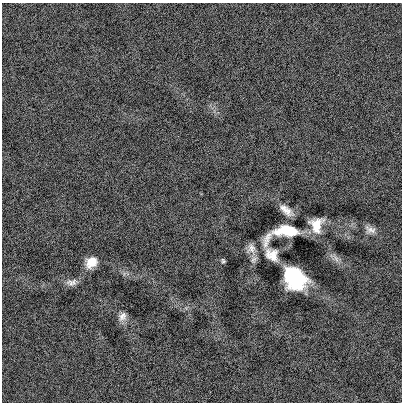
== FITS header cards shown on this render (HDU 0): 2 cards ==
NAXIS1  =                  400
NAXIS2  =                  400

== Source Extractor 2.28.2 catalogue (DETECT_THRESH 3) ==
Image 400 x 400 px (HDU 0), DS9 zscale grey, 1 PNG px = 1 image px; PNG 404 x 404 px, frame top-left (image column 1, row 400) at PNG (2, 3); no overlay
Background -5.12e-04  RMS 0.11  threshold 0.333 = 3 sigma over >= 5 px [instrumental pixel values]
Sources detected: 13; all 13 listed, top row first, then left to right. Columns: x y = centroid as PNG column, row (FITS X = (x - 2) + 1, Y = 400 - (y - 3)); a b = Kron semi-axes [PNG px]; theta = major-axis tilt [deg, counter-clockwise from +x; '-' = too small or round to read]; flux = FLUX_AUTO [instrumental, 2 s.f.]
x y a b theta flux
286 210 15 6 -38 67
316 225 13 10 82 120
370 230 16 9 -19 47
288 231 19 8 -1 290
267 240 25 9 67 71
251 248 15 11 -82 56
272 255 17 13 -42 90
336 259 10 6 -63 32
223 261 6 5 - 12
91 262 12 10 44 120
294 278 20 16 -48 610
71 282 15 8 8 44
122 316 12 9 58 45